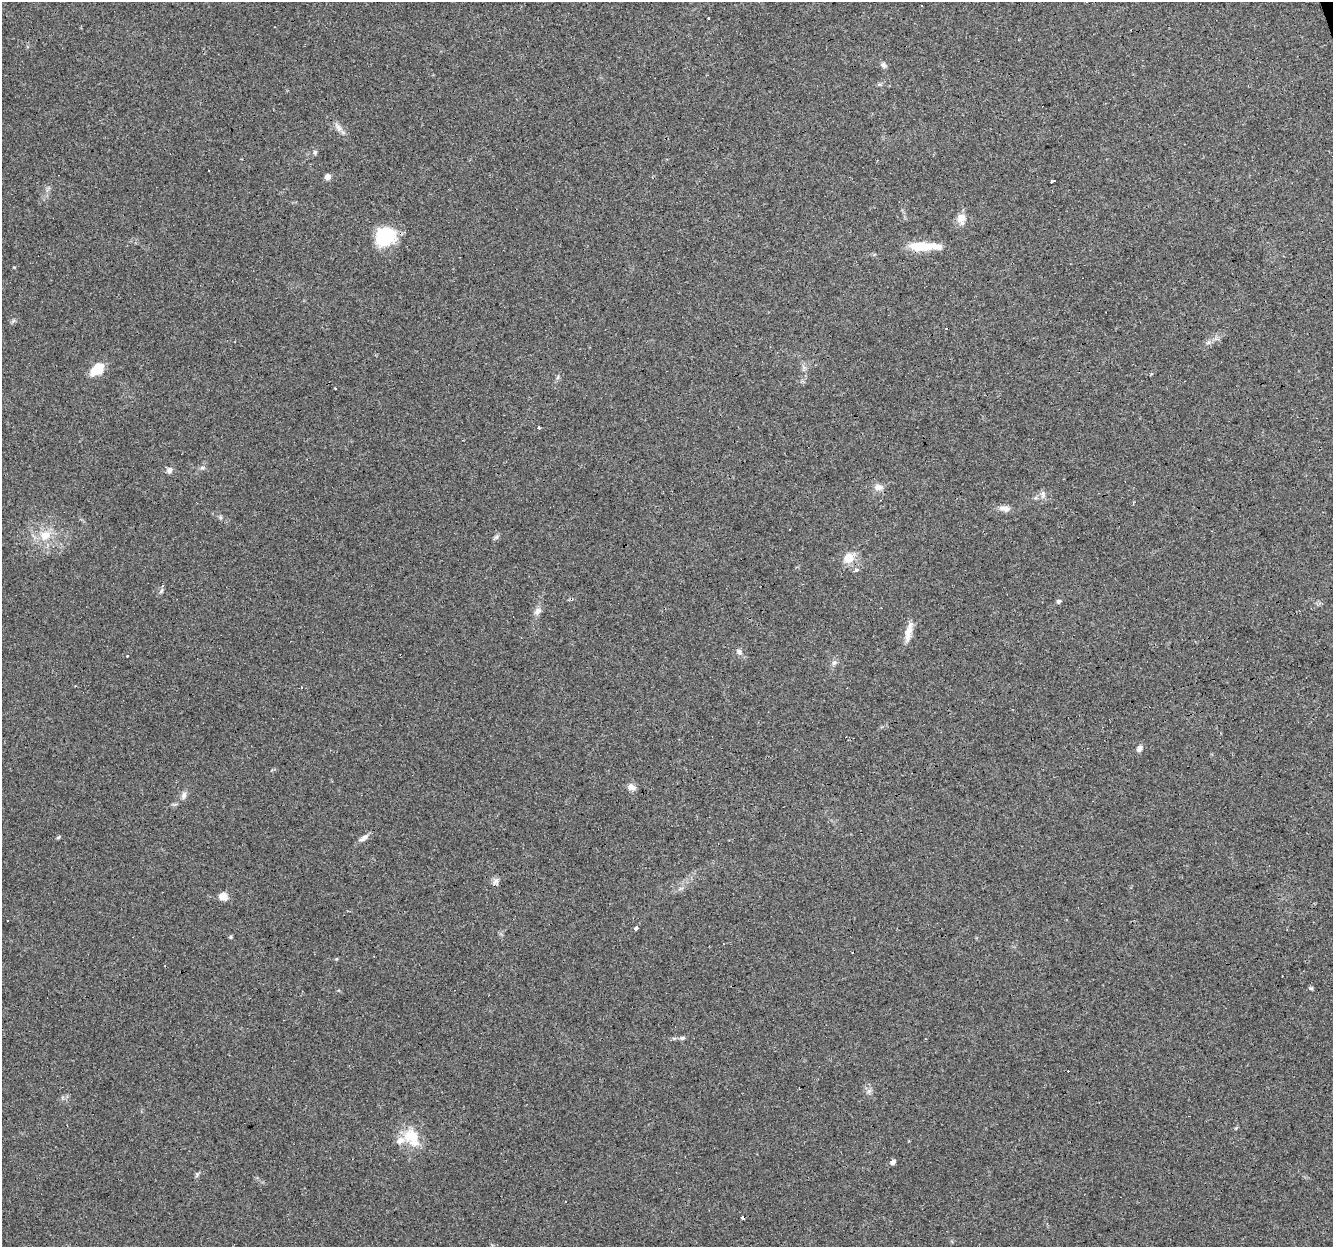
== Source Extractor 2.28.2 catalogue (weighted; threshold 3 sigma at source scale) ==
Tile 10 of 4 x 4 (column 2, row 3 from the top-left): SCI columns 1333-2663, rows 1302-2546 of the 5326 x 5145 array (HDU 1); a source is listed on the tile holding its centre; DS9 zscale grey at full resolution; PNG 1335 x 1249 px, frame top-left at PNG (2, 2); no overlay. Shown black and unused: <1% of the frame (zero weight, under 3 of 4 exposures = <1% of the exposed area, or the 3 px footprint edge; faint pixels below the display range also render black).
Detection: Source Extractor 2.28.2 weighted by HDU 2 'WHT'; one run over the whole footprint, this tile lists its part. Background 0.0777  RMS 0.0052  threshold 0.0233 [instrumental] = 3 sigma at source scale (4.5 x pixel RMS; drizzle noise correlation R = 1.50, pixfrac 1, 0.0396/0.0396 arcsec/px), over >= 5 px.
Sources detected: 58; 1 inside a brighter object's white glare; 15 cosmic-ray / hot-pixel residue — not listed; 2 inside a brighter listed object's ellipse — not listed separately; the other 40 listed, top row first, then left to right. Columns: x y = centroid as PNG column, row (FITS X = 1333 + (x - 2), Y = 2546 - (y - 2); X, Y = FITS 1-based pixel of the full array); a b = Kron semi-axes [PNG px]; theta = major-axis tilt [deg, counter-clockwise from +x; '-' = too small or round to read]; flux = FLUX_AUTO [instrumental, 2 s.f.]
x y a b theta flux
339 128 12 6 -56 2.4
315 152 6 5 - 0.91
327 177 6 6 - 2.5
1052 181 4 3 - 6.8
961 218 14 11 54 4.3
386 239 30 16 37 18
924 246 41 9 -1 13
97 369 12 8 36 15
558 377 6 4 72 0.81
335 388 2 2 - 0.56
538 428 3 3 - 6.8
170 470 8 6 31 2
878 487 13 9 0 3.1
1043 494 12 7 -88 2.1
1004 508 14 7 -2 3.1
45 535 15 11 25 8.5
496 537 7 5 44 1.1
849 558 7 6 - 12
856 570 4 4 - 2.8
161 591 7 5 60 1
1059 601 6 5 - 0.96
538 611 11 8 51 2.5
908 632 28 7 77 5.5
739 652 10 7 -48 1.9
127 656 3 2 - 0.66
834 663 8 6 66 1.4
1139 749 9 6 55 2.2
631 787 11 7 -25 2.5
184 795 10 6 73 2
58 837 6 4 32 0.64
364 838 13 6 34 2.5
496 881 11 7 57 2
223 896 9 8 - 4.3
636 928 3 3 - 17
230 937 5 4 - 0.66
1311 988 6 4 -18 0.7
682 1038 7 5 1 1
869 1091 7 6 - 1.5
411 1136 24 19 -23 12
893 1162 5 4 - 2.3